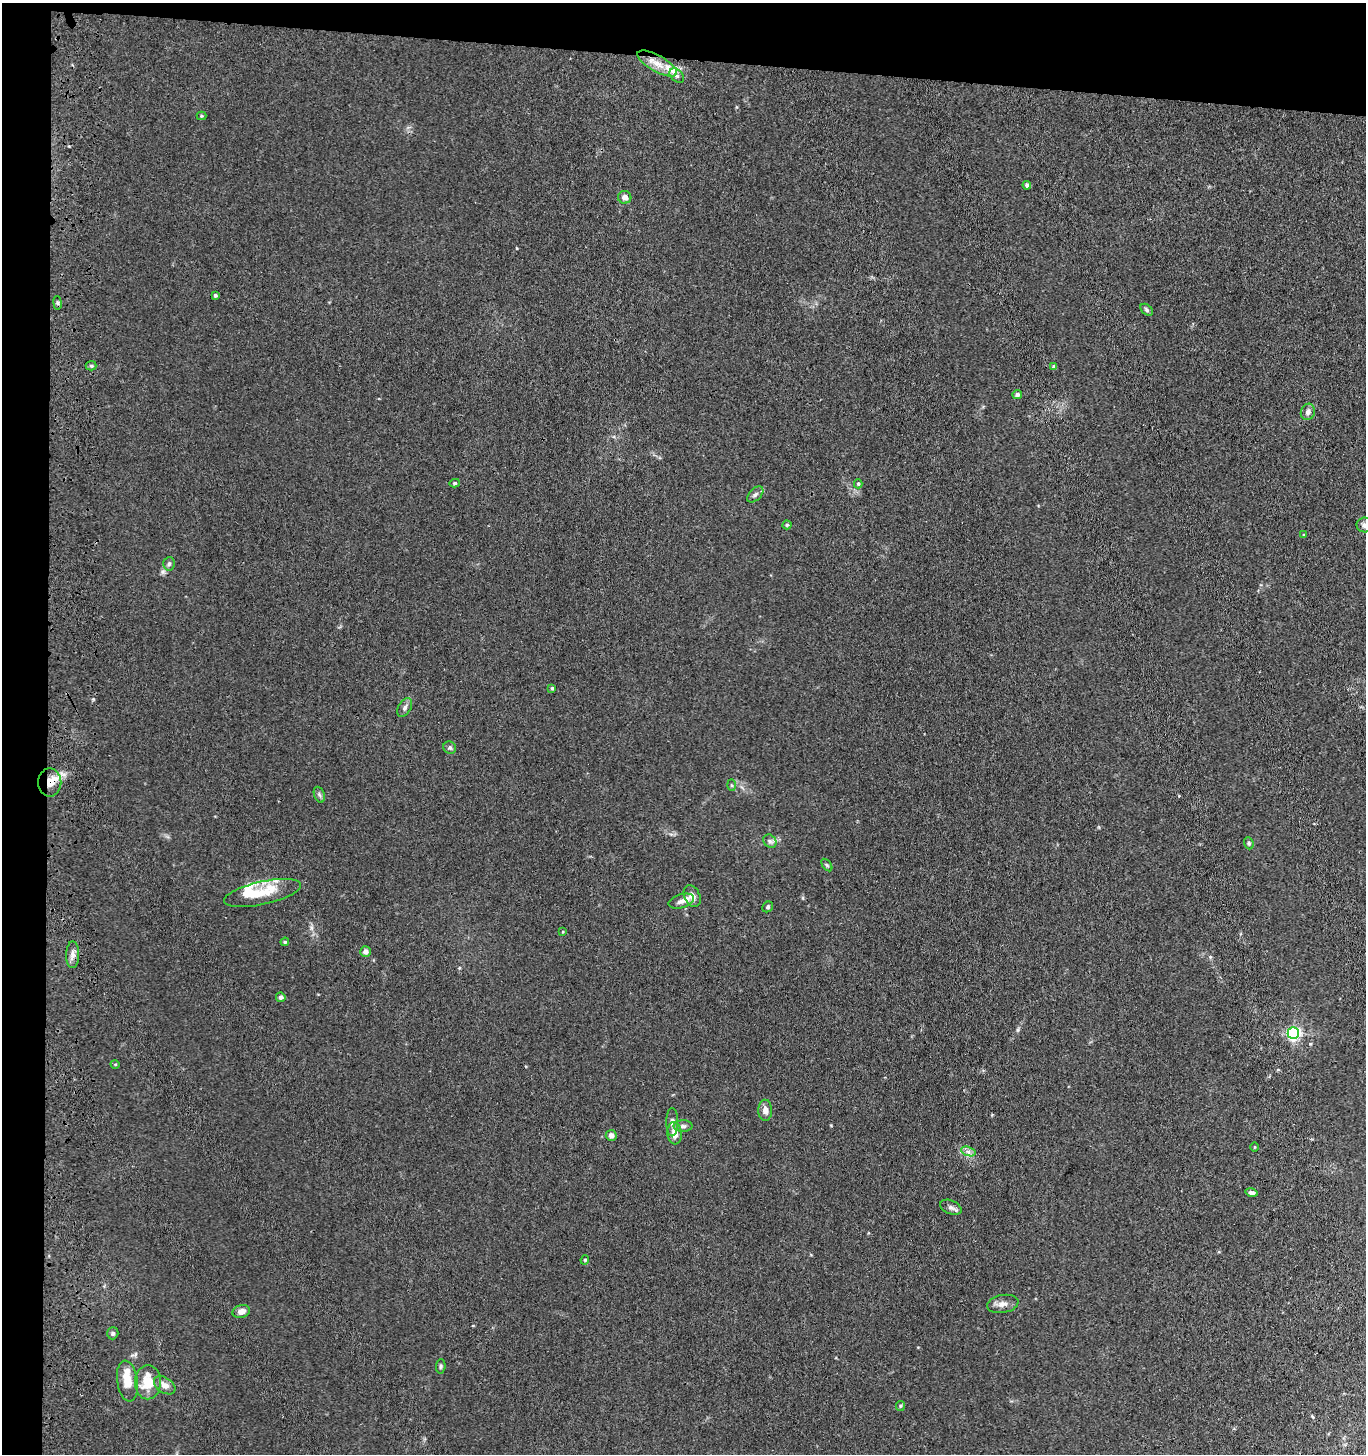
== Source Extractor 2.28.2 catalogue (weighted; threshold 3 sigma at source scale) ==
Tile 1 of 3 x 3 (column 1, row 1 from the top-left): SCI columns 206-1569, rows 2907-4358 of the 4543 x 4361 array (HDU 1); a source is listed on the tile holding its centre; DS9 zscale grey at full resolution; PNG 1368 x 1456 px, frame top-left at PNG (2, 3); each listed source drawn as its Kron ellipse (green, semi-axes under 4 px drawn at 4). Shown black and unused: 7% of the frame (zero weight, under 3 of 4 exposures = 5% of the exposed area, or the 3 px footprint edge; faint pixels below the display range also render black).
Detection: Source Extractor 2.28.2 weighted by HDU 2 'WHT'; one run over the whole footprint, this tile lists its part. Background 0.0374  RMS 0.0047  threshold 0.0213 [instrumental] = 3 sigma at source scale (4.5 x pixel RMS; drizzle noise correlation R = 1.50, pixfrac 1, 0.05/0.05 arcsec/px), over >= 5 px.
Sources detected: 64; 7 inside a brighter listed object's ellipse — not listed separately; the other 57 listed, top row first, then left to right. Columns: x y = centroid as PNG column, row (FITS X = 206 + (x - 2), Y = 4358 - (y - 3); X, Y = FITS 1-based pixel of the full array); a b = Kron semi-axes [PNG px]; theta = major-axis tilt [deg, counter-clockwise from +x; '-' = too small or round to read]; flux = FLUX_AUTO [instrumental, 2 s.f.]
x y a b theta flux
657 64 22 8 -29 6.1
677 76 9 5 -44 1.2
201 116 5 4 - 0.55
1027 185 4 4 - 1.2
625 197 7 6 - 2.5
215 295 4 3 - 0.68
57 303 7 3 -81 0.68
1147 310 7 5 -41 0.87
91 366 5 5 - 0.68
1054 367 4 4 - 1.2
1017 395 4 4 - 1.8
1308 412 8 7 - 2
455 483 5 4 - 0.76
858 484 4 4 - 0.65
755 494 10 5 45 1.4
787 525 4 4 - 0.64
1365 525 8 7 - 1.9
1304 535 3 3 - 0.5
169 564 7 5 86 1
552 688 4 4 - 0.57
405 708 10 6 59 1.6
450 748 6 6 - 1
50 782 14 11 90 6.5
732 785 6 4 -88 0.59
319 795 8 5 -69 1
770 841 7 6 - 1.3
1249 843 6 4 -71 0.65
827 865 7 3 -53 0.6
263 893 39 11 12 11
692 896 11 8 -65 2.7
681 901 13 6 17 2.3
768 907 6 5 - 0.84
563 932 4 3 - 0.38
285 942 4 3 - 0.56
365 952 5 5 - 1.7
73 955 13 6 89 2.4
281 997 5 5 - 1.5
1293 1033 6 5 - 97
115 1064 4 3 - 0.38
765 1110 10 7 -89 2.6
672 1122 14 6 -90 2.2
683 1126 9 5 0 1.6
675 1133 11 7 -85 4.2
611 1135 5 5 - 2.4
1254 1147 5 3 - 0.34
968 1151 7 4 -19 1.4
1251 1193 6 4 -11 1.3
951 1207 11 6 -23 1.7
585 1260 5 4 - 0.61
1003 1304 16 9 10 3
241 1312 9 6 17 2.9
113 1333 6 5 - 0.85
441 1366 7 4 85 0.82
127 1381 20 10 -81 8.2
148 1382 17 13 89 12
165 1385 12 7 -34 3.2
900 1406 5 4 - 0.55
Overlapping masked pixels (flux is a lower limit): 1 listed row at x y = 50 782
Isophote crosses this tile's border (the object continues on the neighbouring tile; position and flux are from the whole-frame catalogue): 1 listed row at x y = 1365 525